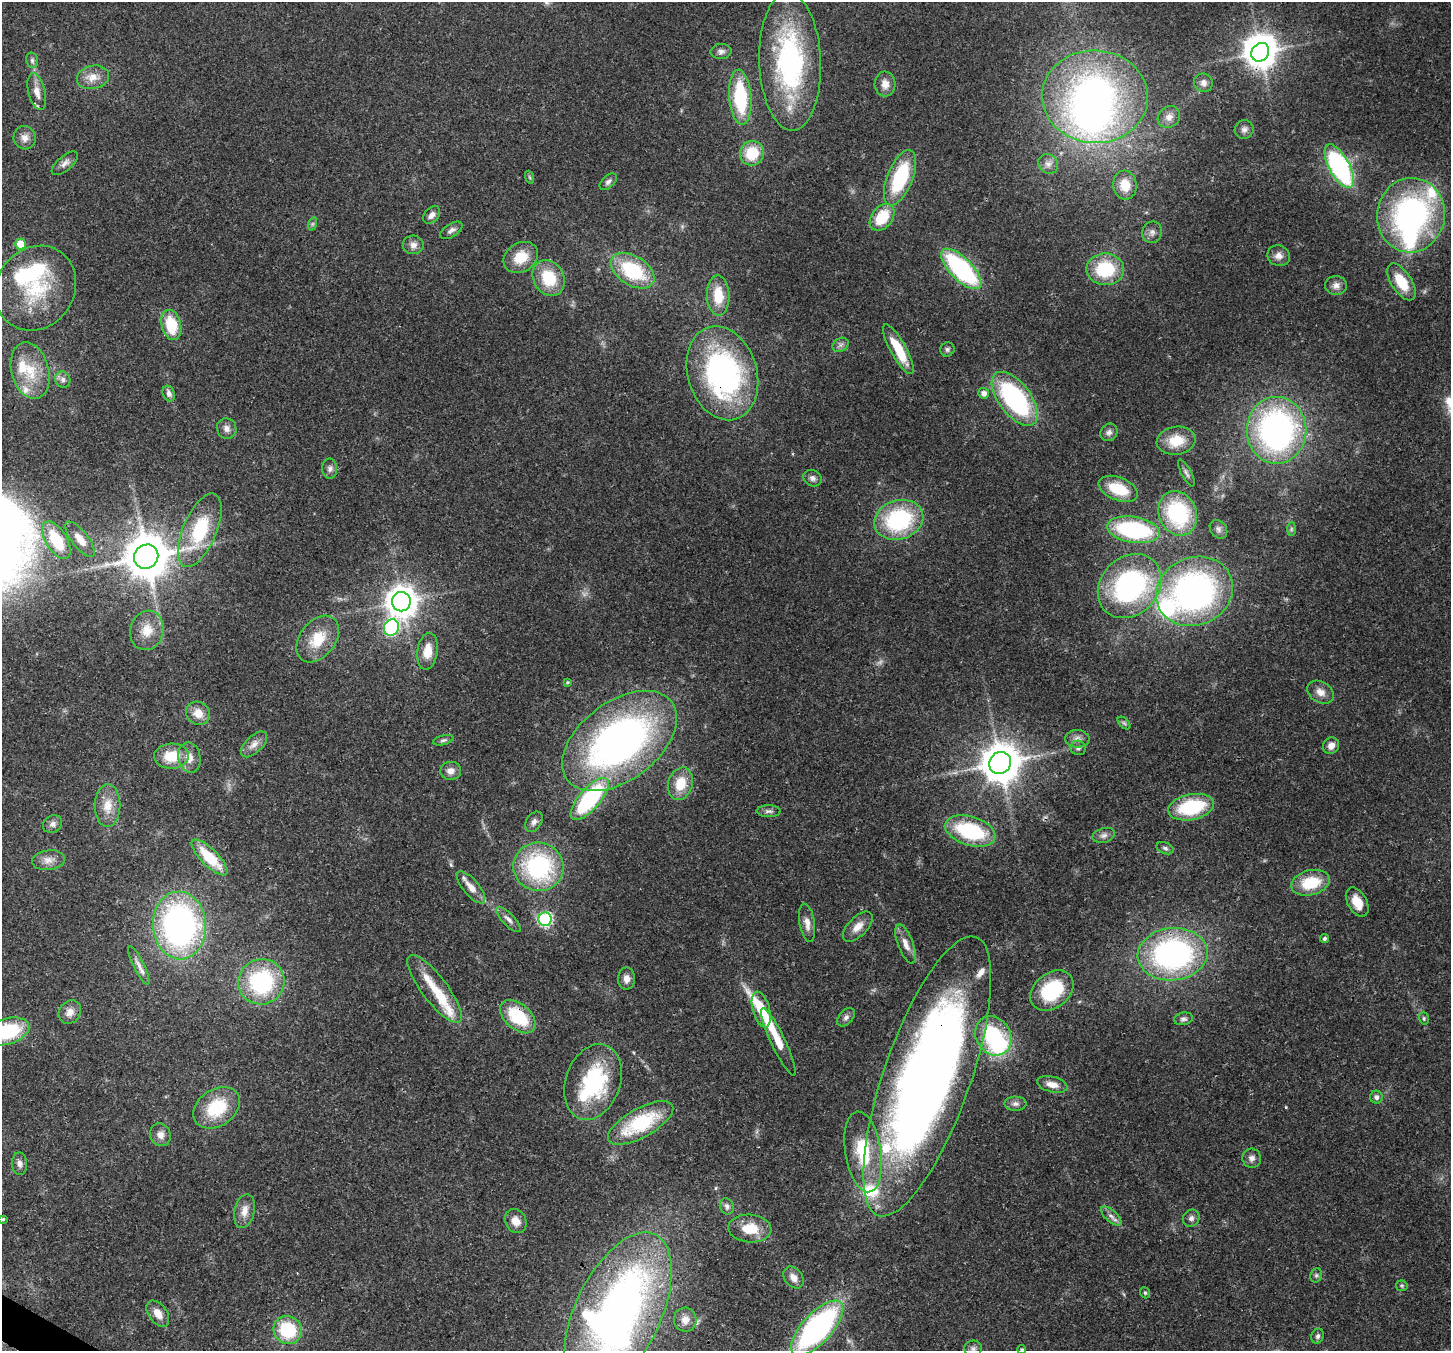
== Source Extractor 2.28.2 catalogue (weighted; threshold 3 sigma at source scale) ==
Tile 7 of 4 x 4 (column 3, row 2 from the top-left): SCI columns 2967-4415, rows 3053-4401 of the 5932 x 6036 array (HDU 1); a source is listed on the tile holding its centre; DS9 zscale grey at full resolution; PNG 1453 x 1353 px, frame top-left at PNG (2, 2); each listed source drawn as its Kron ellipse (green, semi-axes under 4 px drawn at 4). Shown black and unused: <1% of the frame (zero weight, under 3 of 4 exposures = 7% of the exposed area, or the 3 px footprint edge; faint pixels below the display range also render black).
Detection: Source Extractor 2.28.2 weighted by HDU 2 'WHT'; one run over the whole footprint, this tile lists its part. Background 0.0922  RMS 0.0037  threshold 0.0167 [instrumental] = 3 sigma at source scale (4.5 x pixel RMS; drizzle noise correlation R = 1.50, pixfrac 1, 0.0396/0.0396 arcsec/px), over >= 5 px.
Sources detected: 175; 1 too faint to see at this stretch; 5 inside a brighter object's white glare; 1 long thin detection or spike segment (spike, bleed or trail) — neither listed nor drawn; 13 inside a brighter listed object's ellipse — not listed separately; the other 155 listed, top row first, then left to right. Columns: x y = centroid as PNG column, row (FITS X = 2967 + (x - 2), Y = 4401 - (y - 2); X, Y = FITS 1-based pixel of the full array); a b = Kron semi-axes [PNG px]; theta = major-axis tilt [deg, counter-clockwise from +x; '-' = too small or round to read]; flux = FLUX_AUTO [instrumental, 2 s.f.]
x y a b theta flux
721 51 10 7 6 1.6
1260 52 10 8 52 600
32 60 8 6 -76 0.97
790 62 69 31 -88 70
93 77 16 11 12 4.4
1203 83 9 9 - 1.9
885 84 12 10 -85 3.2
37 92 19 8 -76 4.1
740 97 27 11 -85 27
1095 97 53 46 -2 150
1169 117 12 10 39 2.5
1244 129 9 9 - 1.7
25 138 11 11 - 2.6
752 153 12 12 - 13
65 163 16 7 41 2
1048 164 10 9 - 2.1
1339 166 24 10 -61 65
529 177 7 4 -70 0.57
900 178 29 12 68 28
608 182 10 6 43 1.2
1125 185 14 11 -84 6.4
432 215 10 7 48 2
1411 215 37 34 82 89
882 217 15 10 53 12
312 224 7 4 71 0.59
451 230 13 6 33 1.5
1152 232 11 10 - 1.9
21 244 5 5 - 7.7
413 245 10 9 - 2.1
1279 256 11 10 - 2.5
521 257 18 14 32 8.9
961 269 26 11 -45 51
1105 269 19 16 -2 20
633 271 24 14 -32 24
549 278 19 15 -60 14
1401 282 21 10 -57 9.9
1336 285 11 9 -8 2.1
36 288 44 39 55 30
718 296 20 11 -88 9.6
171 325 15 9 -76 14
840 345 8 6 35 1.2
898 349 28 8 -61 13
947 349 7 6 - 0.97
30 371 29 18 -76 13
722 373 48 34 -73 90
63 380 8 7 - 1.6
984 393 5 5 - 2
169 394 8 6 -68 1.6
1015 399 31 16 -52 55
227 428 10 9 - 2
1277 430 33 30 -89 110
1109 432 9 8 - 1.6
1176 441 19 14 8 8.9
330 469 10 7 -88 1.5
1186 473 15 5 -62 1.3
812 478 9 8 - 1.5
1118 489 20 11 -22 13
1178 513 23 18 -67 35
899 520 25 19 18 39
1218 529 10 8 -52 1.5
1291 529 7 4 89 0.69
200 530 39 16 67 25
1134 530 27 13 -9 44
80 539 21 8 -52 4.9
56 540 21 10 -59 14
146 557 12 11 - 1400
1130 586 35 28 47 69
1194 591 39 34 23 120
401 602 9 9 - 560
391 628 8 7 - 55
147 630 20 16 75 7
318 639 26 18 52 11
427 651 18 10 82 6
567 682 4 3 - 0.47
1321 692 14 10 -31 3.1
198 713 12 11 - 4.8
1124 723 8 4 -45 0.73
1077 739 12 9 -2 2.3
443 740 10 4 13 0.86
620 741 65 39 37 160
254 744 16 8 45 2.9
1331 746 8 7 - 2.6
1078 748 8 7 - 1.4
171 756 17 12 2 11
189 758 15 11 -79 3.9
1000 763 11 10 - 1000
451 771 10 9 - 2.5
680 784 16 12 74 8.3
590 799 26 10 49 44
108 806 21 12 89 6.4
1191 807 23 12 12 25
769 811 12 6 0 1.4
534 822 11 7 56 1.6
53 824 10 8 32 1.7
970 831 26 14 -17 31
1104 835 11 7 16 1.7
1165 848 9 5 -23 0.98
210 858 24 8 -45 14
48 860 16 9 6 3.2
538 867 25 24 - 47
1310 883 19 12 15 14
471 887 20 8 -50 4.1
1357 902 16 9 -61 5.6
508 919 16 6 -46 2
545 919 7 6 - 54
807 923 19 7 -81 3.2
179 925 34 26 -86 110
858 927 19 9 46 4.1
1324 938 4 4 - 0.76
906 944 21 7 -69 3.5
1173 954 35 26 6 90
139 966 21 5 -64 2.4
626 979 11 8 89 2.6
261 982 23 22 - 37
435 989 41 13 -53 10
1052 990 24 17 39 21
761 1009 18 8 -75 6.8
70 1012 12 10 52 3
518 1017 21 13 -40 19
846 1017 11 7 49 1.3
1424 1018 6 4 -72 0.6
1183 1019 9 6 11 1.1
7 1031 22 13 17 26
993 1036 20 17 -57 29
778 1042 37 7 -64 8
927 1076 147 43 71 430
593 1082 39 27 70 37
1052 1084 15 7 -13 3.3
1376 1097 6 6 - 1.5
1015 1104 11 7 -1 1.4
217 1108 25 18 34 18
641 1123 36 14 29 25
160 1135 12 10 -64 2.5
863 1152 41 18 -81 19
1252 1158 9 9 - 1.8
20 1164 11 7 -89 1.7
727 1206 8 7 - 1.5
244 1211 17 10 77 3.7
1111 1216 12 6 -42 1.8
1191 1218 9 8 - 1.4
3 1219 4 4 - 0.64
516 1221 12 10 -58 4
750 1229 21 14 -4 9.2
1316 1275 7 5 69 0.82
793 1278 12 8 -52 2.8
1402 1286 6 5 - 0.59
1145 1293 6 4 -68 0.57
618 1313 86 42 64 240
158 1314 15 9 -54 3.9
685 1320 12 11 - 3.5
817 1328 35 15 47 97
288 1330 14 13 - 21
1318 1336 7 6 - 1.1
973 1349 9 8 - 1.3
1022 1350 4 4 - 0.7
Overlapping masked pixels (flux is a lower limit): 5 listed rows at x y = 1260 52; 722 373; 518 1017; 927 1076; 618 1313
Isophote crosses this tile's border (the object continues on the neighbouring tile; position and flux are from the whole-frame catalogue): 5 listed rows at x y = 7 1031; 3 1219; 618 1313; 817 1328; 1022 1350